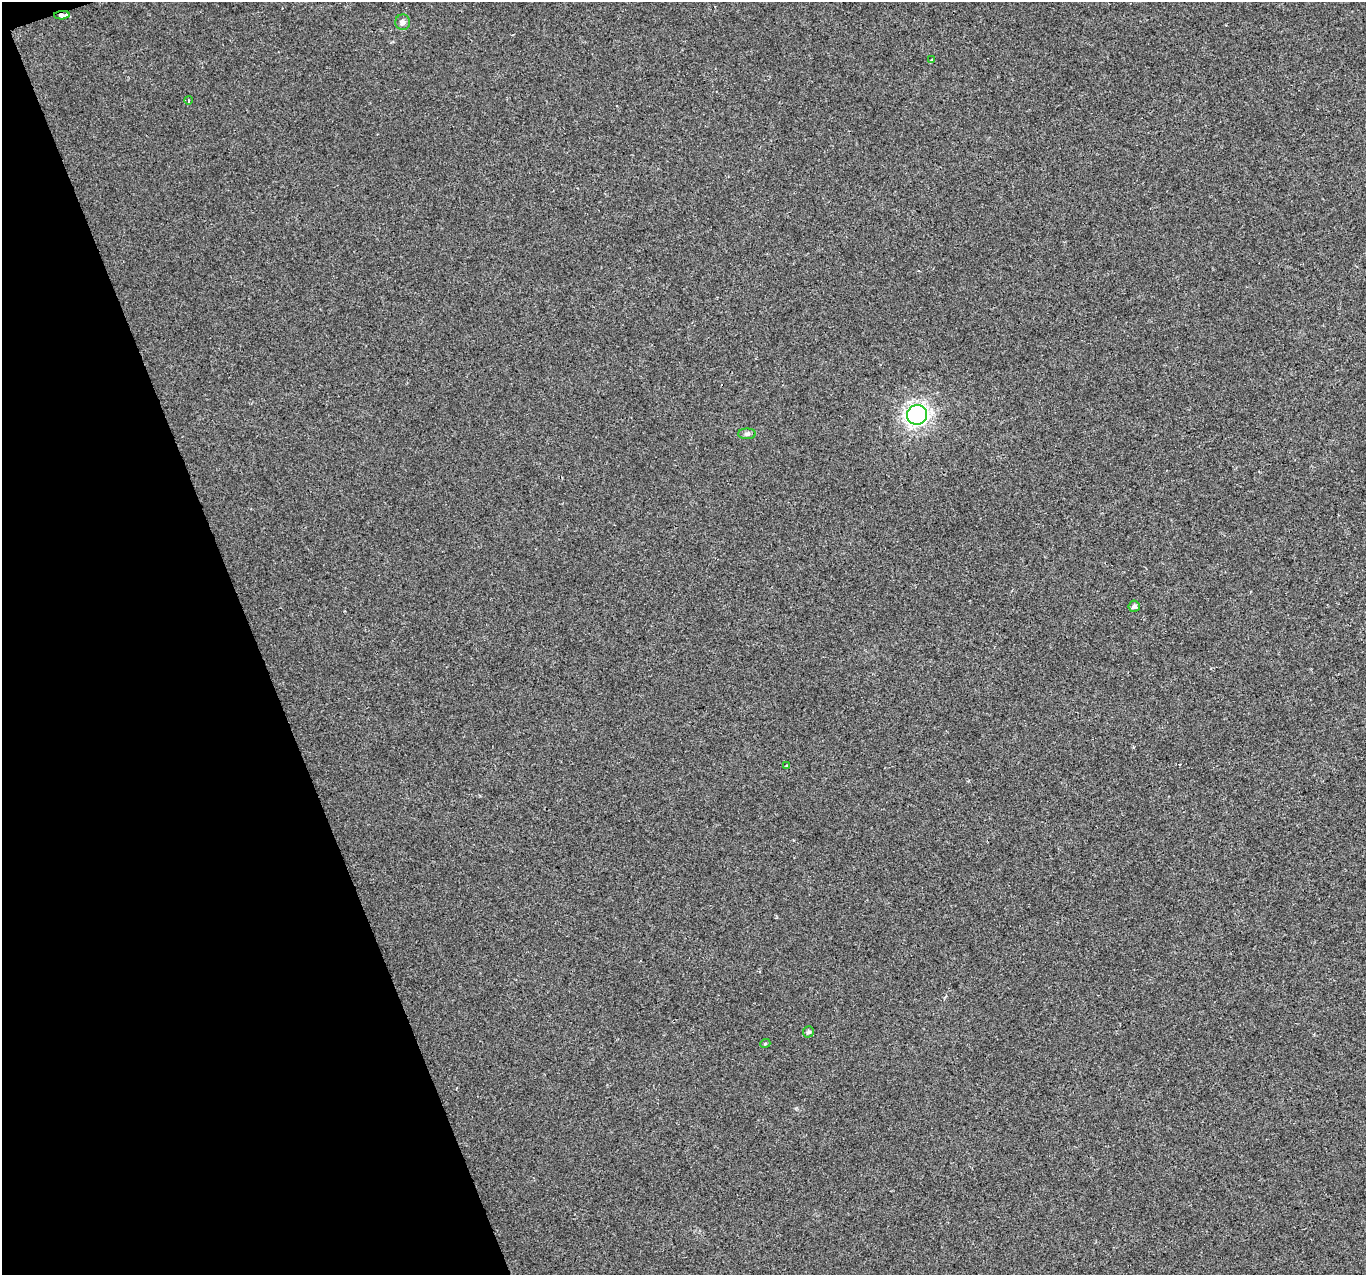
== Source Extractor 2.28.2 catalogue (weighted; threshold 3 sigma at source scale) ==
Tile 5 of 4 x 4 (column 1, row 2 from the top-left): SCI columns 1-1364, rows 2672-3944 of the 5455 x 5287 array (HDU 1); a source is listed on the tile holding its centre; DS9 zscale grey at full resolution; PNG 1368 x 1277 px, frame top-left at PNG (2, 2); each listed source drawn as its Kron ellipse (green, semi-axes under 4 px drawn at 4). Shown black and unused: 19% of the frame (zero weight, under 2 of 3 exposures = <1% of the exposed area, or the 3 px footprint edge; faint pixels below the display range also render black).
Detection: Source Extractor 2.28.2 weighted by HDU 2 'WHT'; one run over the whole footprint, this tile lists its part. Background 0.0183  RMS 0.006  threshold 0.0268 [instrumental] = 3 sigma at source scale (4.5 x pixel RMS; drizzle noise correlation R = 1.50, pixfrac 1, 0.0396/0.0396 arcsec/px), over >= 5 px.
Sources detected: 11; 1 cosmic-ray / hot-pixel residue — neither listed nor drawn; the other 10 listed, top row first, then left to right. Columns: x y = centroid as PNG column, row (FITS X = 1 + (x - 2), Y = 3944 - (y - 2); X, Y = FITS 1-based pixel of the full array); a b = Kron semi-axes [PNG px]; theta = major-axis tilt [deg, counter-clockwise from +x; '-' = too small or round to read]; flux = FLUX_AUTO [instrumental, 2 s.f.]
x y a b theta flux
62 15 8 4 4 2.8
403 22 7 7 - 2.4
932 60 3 3 - 1.6
189 100 4 3 - 0.57
917 415 10 9 - 220
747 434 9 5 0 1.4
1134 606 5 5 - 1.6
786 766 4 2 - 0.52
808 1032 5 5 - 1.5
765 1044 5 3 - 0.54
Overlapping masked pixels (flux is a lower limit): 1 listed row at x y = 62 15